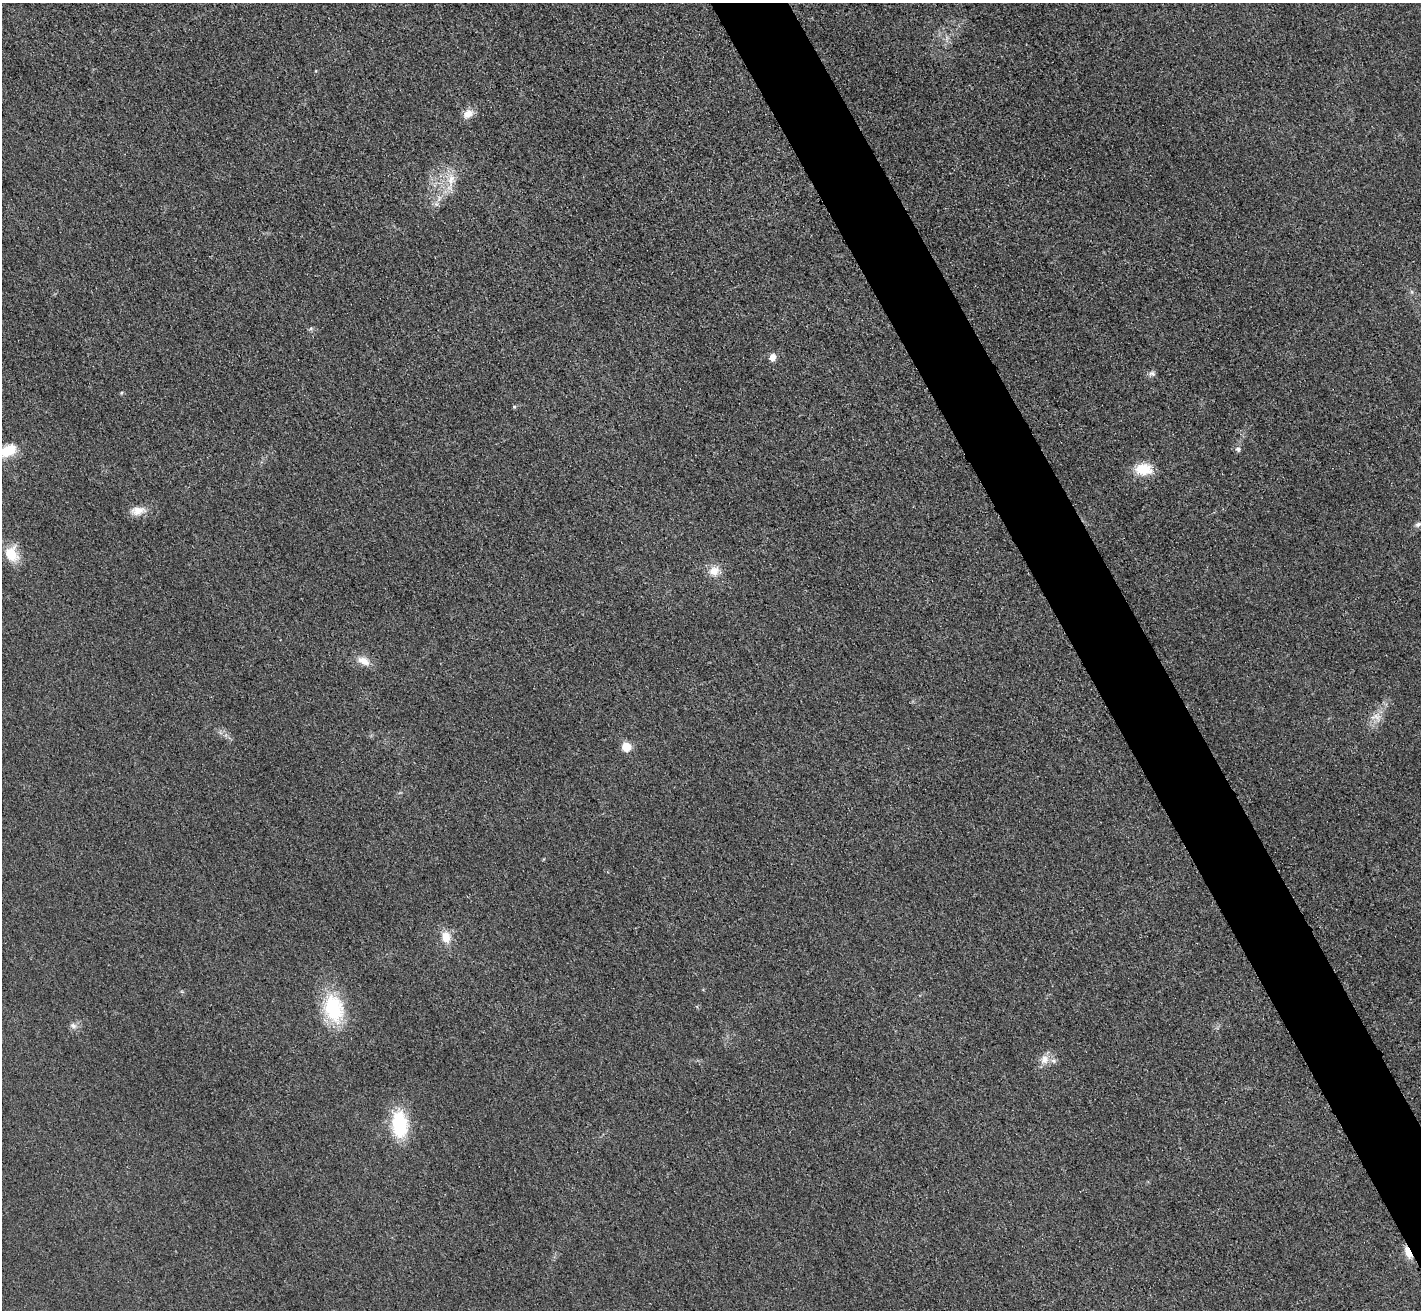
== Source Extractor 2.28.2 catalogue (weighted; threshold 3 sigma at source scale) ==
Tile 6 of 4 x 4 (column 2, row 2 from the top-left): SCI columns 1440-2858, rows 2787-4094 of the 5720 x 5713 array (HDU 1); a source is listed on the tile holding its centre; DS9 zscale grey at full resolution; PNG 1423 x 1312 px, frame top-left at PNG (2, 3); no overlay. Shown black and unused: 5% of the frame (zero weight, under 3 of 4 exposures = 2% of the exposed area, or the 3 px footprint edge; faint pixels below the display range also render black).
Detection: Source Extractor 2.28.2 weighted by HDU 2 'WHT'; one run over the whole footprint, this tile lists its part. Background 0.0237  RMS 0.0059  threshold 0.0264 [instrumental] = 3 sigma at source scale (4.5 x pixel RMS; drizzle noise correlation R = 1.50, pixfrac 1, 0.05/0.05 arcsec/px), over >= 5 px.
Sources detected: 26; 1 inside a brighter listed object's ellipse — not listed separately; the other 25 listed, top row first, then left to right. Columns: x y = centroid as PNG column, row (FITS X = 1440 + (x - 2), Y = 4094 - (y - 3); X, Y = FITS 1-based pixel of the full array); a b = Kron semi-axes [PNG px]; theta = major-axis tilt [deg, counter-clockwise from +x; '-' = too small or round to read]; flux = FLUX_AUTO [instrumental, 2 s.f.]
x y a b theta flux
947 39 11 4 90 2.1
468 114 14 10 33 5.5
451 180 22 11 81 9.9
439 199 11 5 64 3
1412 292 6 4 -71 0.91
772 357 9 7 63 3.4
1152 373 9 7 -11 1.9
121 393 5 4 - 0.72
514 407 5 4 - 0.81
1238 449 7 6 - 1.6
8 450 22 13 27 14
1143 469 21 14 -2 14
138 511 21 11 8 6.8
1418 524 9 6 32 1.8
12 554 21 16 -72 12
714 571 14 12 23 7.1
364 661 18 10 -27 6.4
1376 717 17 12 6 6.2
626 747 6 6 - 17
446 937 14 11 -76 8.6
333 1008 32 21 -74 42
73 1026 10 7 -21 2.5
1045 1060 14 11 52 5.8
400 1124 27 16 -84 39
1408 1252 15 6 -67 6.4
Overlapping masked pixels (flux is a lower limit): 1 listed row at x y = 1408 1252
Isophote crosses this tile's border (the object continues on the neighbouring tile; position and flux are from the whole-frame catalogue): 1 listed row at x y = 8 450